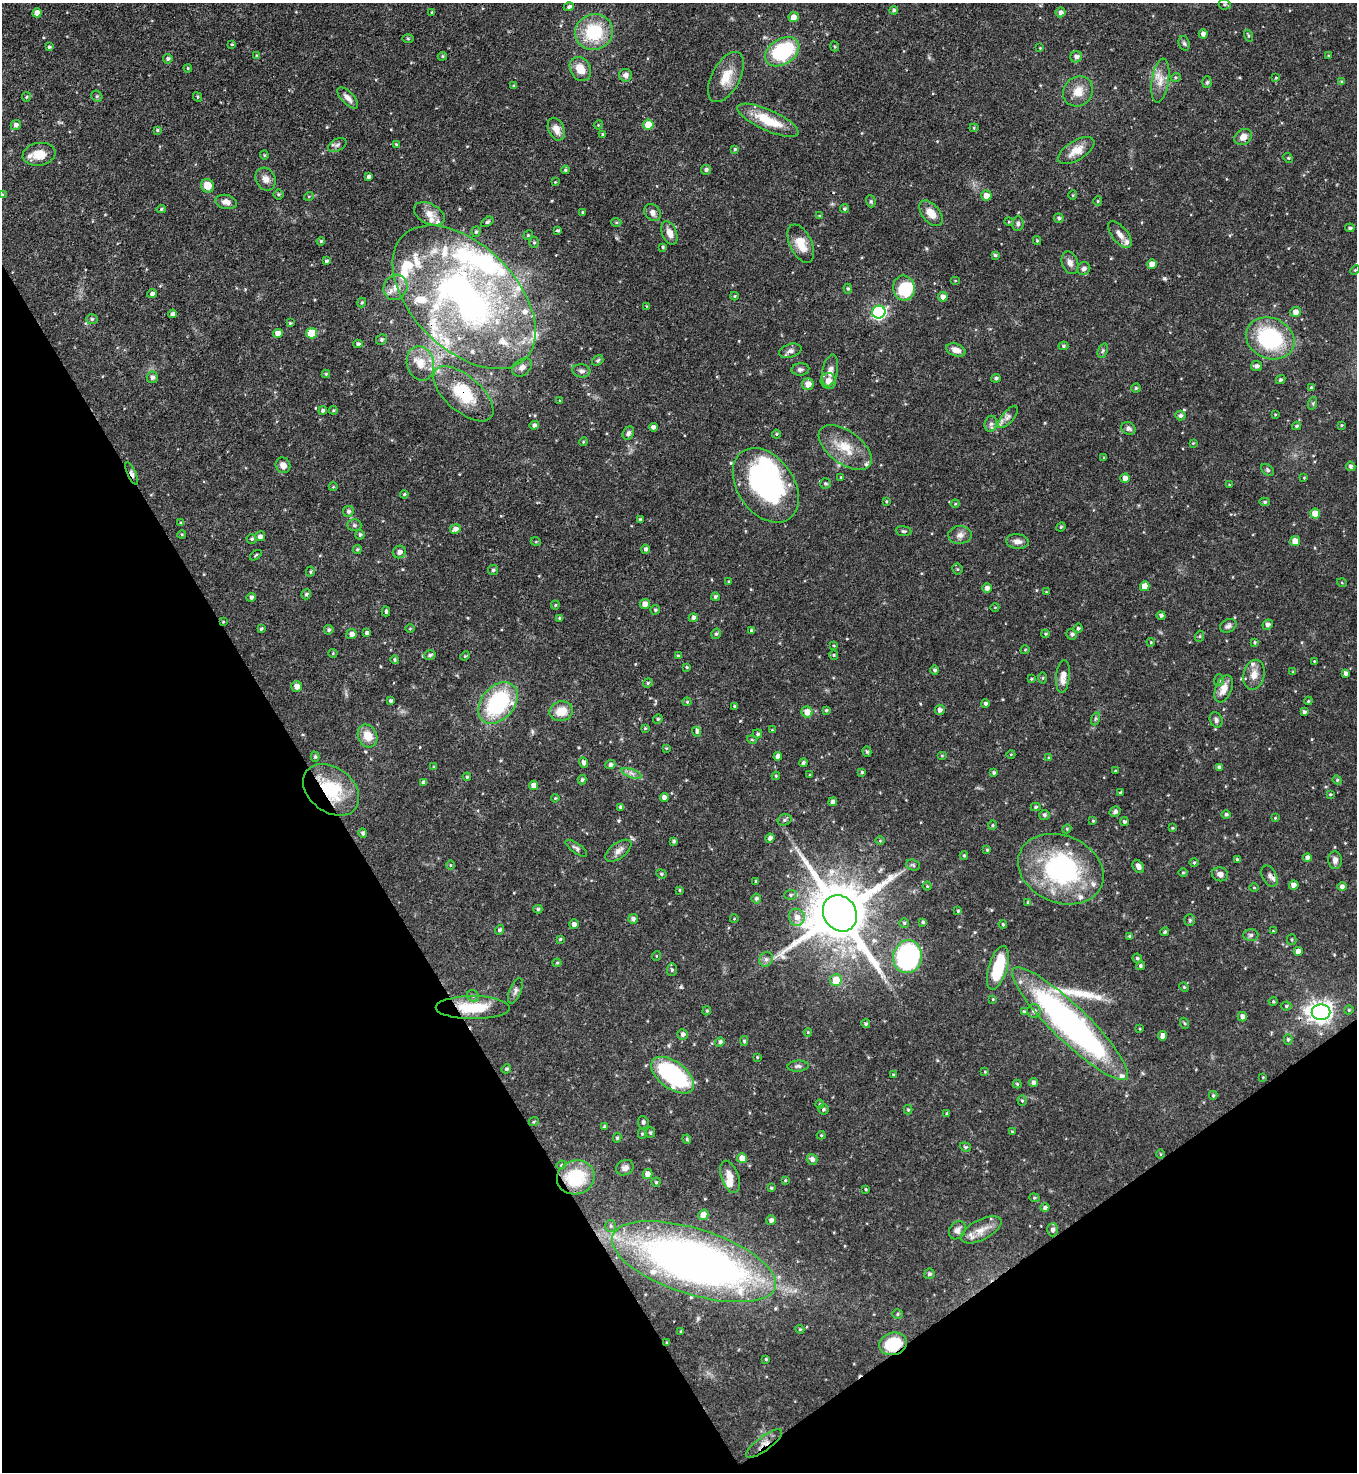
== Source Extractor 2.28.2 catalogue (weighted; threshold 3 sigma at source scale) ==
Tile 14 of 4 x 4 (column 2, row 4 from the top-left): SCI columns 1653-3007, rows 3-1472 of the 5875 x 5882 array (HDU 1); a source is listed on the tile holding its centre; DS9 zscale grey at full resolution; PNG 1359 x 1474 px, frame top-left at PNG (2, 3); each listed source drawn as its Kron ellipse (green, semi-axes under 4 px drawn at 4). Shown black and unused: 30% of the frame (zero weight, under 3 of 4 exposures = <1% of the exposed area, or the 3 px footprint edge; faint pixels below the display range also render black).
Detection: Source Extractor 2.28.2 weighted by HDU 2 'WHT'; one run over the whole footprint, this tile lists its part. Background 0.0619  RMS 0.0035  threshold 0.0158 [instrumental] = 3 sigma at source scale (4.5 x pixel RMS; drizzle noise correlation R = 1.50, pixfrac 1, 0.05/0.05 arcsec/px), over >= 5 px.
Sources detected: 480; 3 inside a brighter object's white glare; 2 cosmic-ray / hot-pixel residue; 1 long thin detection or spike segment (spike, bleed or trail) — neither listed nor drawn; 33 inside a brighter listed object's ellipse — not listed separately; the other 441 listed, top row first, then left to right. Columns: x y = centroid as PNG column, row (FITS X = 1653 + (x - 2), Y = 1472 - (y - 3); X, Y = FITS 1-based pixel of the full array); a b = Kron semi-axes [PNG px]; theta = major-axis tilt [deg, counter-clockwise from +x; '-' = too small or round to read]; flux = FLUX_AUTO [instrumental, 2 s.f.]
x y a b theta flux
1225 4 6 5 - 0.61
569 7 5 4 - 0.84
894 10 4 4 - 0.58
432 12 4 3 - 0.35
1060 12 5 5 - 1.2
37 13 4 4 - 1.9
794 17 5 5 - 3
594 32 19 18 - 19
1203 34 4 4 - 1.6
1248 36 6 4 -72 0.51
408 38 6 4 -1 0.37
1184 43 7 5 -71 0.71
232 44 4 3 - 0.34
835 46 5 4 - 0.43
49 47 3 3 - 0.51
1040 48 4 4 - 0.28
782 52 18 12 33 30
257 56 4 4 - 0.54
442 56 4 4 - 0.45
1329 56 4 3 - 0.34
1076 57 6 5 - 1.4
168 59 5 4 - 0.73
188 68 4 4 - 0.43
580 69 13 10 -59 5.6
626 75 6 6 - 1.5
726 77 27 14 62 7.1
1176 77 5 3 - 0.38
1276 78 4 3 - 0.38
1160 81 22 8 81 3.9
1207 82 6 5 - 0.54
1342 82 4 4 - 0.48
514 86 4 4 - 0.59
1078 91 16 14 49 4.9
97 96 6 5 - 0.57
26 97 5 4 - 0.45
198 97 5 4 - 0.41
348 98 13 6 -46 2.1
768 120 33 10 -24 12
16 125 5 5 - 1.2
598 125 4 3 - 0.3
648 125 5 5 - 6.3
974 128 4 4 - 0.37
556 129 12 8 -66 2.8
157 130 4 3 - 0.47
603 134 3 3 - 0.39
1243 137 9 7 36 2.8
396 144 3 3 - 0.34
337 145 10 6 27 1.1
735 149 4 4 - 0.51
1076 151 20 10 31 4.6
39 154 16 11 10 5.5
264 155 4 4 - 0.35
1288 158 5 4 - 0.4
565 170 4 4 - 0.41
706 170 5 5 - 0.89
369 177 4 4 - 0.9
265 179 12 9 -63 2.2
555 182 3 3 - 0.25
207 186 7 6 - 4.6
2 194 3 3 - 0.4
278 194 5 5 - 0.55
1073 195 5 3 - 0.29
309 196 5 3 - 0.37
986 196 5 5 - 3
871 201 6 5 - 0.58
1098 201 5 4 - 0.42
226 202 11 7 -13 2
161 209 5 4 - 0.46
844 209 4 4 - 0.66
583 212 4 4 - 0.48
652 212 9 7 -51 1.6
931 213 15 8 -51 4.3
429 214 16 10 -28 3.2
819 216 4 4 - 0.37
1059 218 5 5 - 0.75
487 222 7 4 30 0.61
616 222 5 3 - 0.37
1009 222 5 3 - 0.3
1018 224 7 5 85 0.87
1350 228 5 4 - 0.61
558 230 3 3 - 0.57
476 232 5 4 - 0.53
669 233 12 7 -70 2.4
1120 234 16 7 -51 2.5
528 235 5 4 - 0.38
321 241 4 4 - 0.54
1037 241 4 4 - 0.36
534 242 5 5 - 0.53
801 244 20 11 -64 5.7
663 247 4 3 - 0.5
995 255 4 4 - 0.55
326 261 4 4 - 0.76
1070 263 12 8 -70 1.9
1152 264 5 4 - 2.8
1084 269 7 6 - 1.1
1355 270 5 3 - 0.36
955 280 5 3 - 0.29
395 287 13 11 59 3.5
904 288 12 11 - 13
848 289 5 4 - 0.53
152 294 5 4 - 1.1
734 296 4 4 - 0.4
464 297 87 52 -45 160
943 297 5 5 - 1.7
362 303 5 4 - 0.55
646 306 4 2 - 0.22
879 312 6 6 - 68
1295 312 5 5 - 2.1
173 314 4 4 - 1.1
92 319 6 5 - 0.71
290 323 4 4 - 0.4
278 333 5 4 - 3
311 333 5 5 - 10
1270 338 25 20 -24 33
381 340 5 5 - 0.78
358 344 4 4 - 0.85
1063 346 5 4 - 0.58
956 350 10 6 -19 2.5
790 351 11 6 17 1.2
1103 351 8 4 70 0.61
598 361 6 4 38 0.58
420 363 17 13 -76 6.1
1257 366 5 5 - 1.2
522 367 11 7 38 2
800 369 9 6 4 1
581 371 9 6 -7 1.1
830 371 16 7 79 2.7
326 374 4 4 - 0.4
152 377 6 5 - 1.1
996 378 4 4 - 0.66
1281 380 5 4 - 0.57
828 381 8 7 - 3
808 384 6 5 - 2.7
1311 387 3 3 - 0.4
1136 388 4 4 - 0.49
463 394 36 18 -41 15
560 401 4 4 - 0.35
1313 403 6 4 72 0.5
323 410 4 3 - 0.76
333 410 4 3 - 0.44
1275 414 4 3 - 0.34
1180 415 5 5 - 0.92
1008 417 14 6 49 1.6
991 424 8 6 78 1.1
534 425 5 4 - 1.1
1341 425 4 3 - 0.38
1296 426 4 3 - 0.59
653 427 4 4 - 1.2
1128 428 7 6 - 1.1
628 433 7 5 58 1
776 434 4 4 - 0.42
583 442 4 3 - 0.32
1193 443 3 3 - 0.27
845 447 30 16 -36 9
1104 458 4 3 - 0.36
283 465 8 7 - 2.2
1351 466 5 4 - 0.8
1268 470 7 5 -42 0.67
132 473 12 4 -65 1.1
841 477 4 4 - 0.36
1125 478 5 4 - 1.9
1304 478 3 3 - 0.26
825 483 5 5 - 0.6
766 485 41 28 -55 65
1229 485 4 3 - 0.26
333 487 4 3 - 0.26
404 494 4 3 - 0.47
886 501 4 3 - 0.36
1265 502 5 4 - 0.56
955 504 4 4 - 0.34
348 511 5 5 - 0.85
1315 514 5 5 - 5.1
640 519 3 3 - 0.58
181 523 4 4 - 0.45
354 525 7 6 - 0.73
1061 527 5 4 - 0.44
455 529 5 4 - 1.6
904 531 8 5 -6 0.62
182 534 4 3 - 0.32
360 535 5 4 - 0.73
960 535 12 9 3 2
260 536 5 5 - 1.2
252 539 5 5 - 0.55
1017 541 11 7 -6 2
1295 541 5 5 - 3.9
536 542 5 3 - 0.3
357 549 5 4 - 0.46
645 549 4 4 - 0.87
399 552 6 6 - 1.7
256 555 7 3 36 0.42
957 569 5 5 - 0.48
493 570 5 5 - 0.61
310 572 5 4 - 0.53
729 581 4 4 - 0.4
1342 583 5 3 - 0.3
1145 586 5 5 - 3.6
987 588 5 5 - 1.4
1046 592 4 3 - 0.28
306 594 5 4 - 0.68
251 597 5 4 - 0.95
715 597 4 4 - 0.73
645 604 5 4 - 2.1
555 605 4 4 - 0.36
995 607 4 3 - 0.25
655 610 5 4 - 0.62
386 611 5 3 - 0.53
1161 615 4 4 - 0.86
559 618 3 3 - 0.37
693 618 5 4 - 1.1
223 622 4 4 - 0.31
1268 625 5 5 - 1.2
1228 626 9 6 27 1
1078 628 5 4 - 0.67
261 629 4 3 - 0.56
410 629 5 3 - 0.29
329 630 5 5 - 0.63
751 630 4 3 - 0.59
367 633 4 3 - 0.98
351 634 5 5 - 1.7
716 634 5 4 - 0.6
1046 634 4 3 - 0.41
1072 634 5 5 - 0.84
1200 636 5 3 - 0.41
1151 642 4 4 - 0.31
1255 642 4 4 - 0.39
834 645 4 3 - 0.33
1025 650 4 3 - 0.27
333 653 4 4 - 0.38
430 655 6 4 18 0.78
834 655 5 4 - 0.43
465 656 5 4 - 0.38
678 656 4 3 - 0.52
395 660 4 4 - 0.6
1314 661 4 3 - 0.3
687 667 4 4 - 0.37
935 670 4 4 - 0.75
1293 672 4 3 - 0.29
1346 673 4 4 - 1
1254 675 15 10 77 3.3
1063 676 16 7 84 3
1043 678 5 3 - 0.36
1031 679 4 3 - 0.36
1219 680 6 5 - 0.61
648 683 5 4 - 0.51
297 686 5 5 - 2.4
1224 689 14 8 68 3.9
391 701 4 4 - 0.72
1308 701 4 3 - 0.34
687 702 4 4 - 0.36
498 703 23 16 50 36
985 703 4 4 - 0.81
735 706 3 3 - 0.52
826 710 4 3 - 0.48
940 710 5 5 - 1.3
561 711 12 10 14 5.9
807 712 5 5 - 3.4
1304 712 4 3 - 0.91
658 719 5 4 - 0.5
1095 719 7 4 71 0.58
1216 720 8 6 -69 1.1
645 728 4 3 - 0.34
772 730 4 4 - 0.31
697 732 5 4 - 0.7
758 734 4 4 - 0.58
368 736 12 9 -64 5.2
752 740 5 3 - 0.33
666 748 4 3 - 0.32
867 752 5 4 - 0.6
1011 754 4 3 - 0.29
942 755 5 3 - 0.36
778 756 4 4 - 2.2
315 757 5 4 - 0.57
1049 758 4 4 - 0.47
584 763 5 4 - 1.2
803 763 4 4 - 0.76
610 765 5 4 - 1.1
434 767 4 4 - 0.41
1219 767 4 4 - 0.61
1115 771 3 2 - 0.27
862 772 4 4 - 0.54
632 773 10 3 -21 1
994 773 4 3 - 0.8
810 775 3 3 - 0.3
776 776 4 4 - 0.37
467 777 4 4 - 0.5
582 780 5 4 - 0.62
1337 780 5 4 - 0.46
424 782 4 4 - 1
533 785 4 4 - 1.9
331 790 31 22 -38 20
1120 793 4 3 - 0.36
1330 794 3 3 - 0.36
664 797 4 4 - 1.9
555 798 4 3 - 0.36
833 802 4 4 - 1.2
621 807 4 3 - 0.8
1036 807 5 4 - 0.55
1115 811 6 5 - 0.88
1226 814 5 4 - 0.69
1044 815 5 5 - 0.71
1275 818 4 3 - 0.31
784 820 7 5 17 0.84
1093 821 4 4 - 0.33
1124 822 4 4 - 0.7
992 825 5 3 - 0.34
1172 828 3 3 - 0.32
1067 829 4 4 - 0.43
363 833 4 4 - 0.82
770 838 5 4 - 1.2
674 841 3 3 - 0.6
880 841 5 3 - 0.33
576 848 13 5 -36 0.96
987 850 4 3 - 0.41
618 851 15 7 37 2.1
964 855 4 3 - 0.39
1307 857 4 4 - 1.1
1237 860 4 3 - 0.69
1335 860 9 6 -85 1.5
1194 863 5 3 - 0.39
450 865 5 3 - 0.32
913 865 7 5 -18 0.7
1138 867 7 5 -57 1.7
1061 869 44 33 -23 53
1183 873 5 3 - 0.37
661 874 5 4 - 0.44
1220 874 8 7 - 1.8
1270 876 11 7 -64 1.4
756 881 3 3 - 0.42
1294 885 4 4 - 2.6
927 886 4 4 - 0.42
1342 887 5 4 - 1
1254 888 5 3 - 0.28
679 890 4 3 - 0.36
790 895 6 5 - 0.69
756 898 5 4 - 0.81
1028 902 4 4 - 0.36
538 909 4 4 - 0.58
958 911 3 3 - 0.41
840 913 19 16 -57 3100
797 917 8 8 - 2.5
633 919 5 5 - 1.1
734 919 4 3 - 0.23
1190 920 6 5 - 0.52
923 922 3 3 - 0.68
904 923 5 5 - 0.53
574 924 5 4 - 1.6
1003 924 4 3 - 0.37
499 930 5 4 - 0.79
1273 931 3 3 - 0.24
1165 932 4 4 - 0.63
1251 935 7 5 2 0.8
1130 936 4 3 - 0.5
560 939 4 4 - 0.41
1292 939 5 4 - 0.51
1298 951 4 4 - 2.4
656 956 5 3 - 0.29
908 957 16 14 75 55
1137 958 5 4 - 0.59
766 959 7 6 - 1.2
557 963 4 4 - 0.36
1140 966 4 4 - 0.69
998 968 22 9 73 15
672 970 6 5 - 0.66
836 980 6 6 - 6.2
1184 987 5 4 - 0.37
515 991 13 6 67 1.3
473 996 6 5 - 0.72
993 999 3 3 - 0.31
1273 1001 4 4 - 0.4
1286 1006 5 4 - 0.51
473 1008 37 11 0 13
1349 1010 5 4 - 0.39
707 1011 5 4 - 0.47
1034 1011 7 7 - 1.3
1024 1012 4 4 - 0.62
1321 1012 9 7 0 240
1242 1017 5 4 - 1.5
1184 1023 6 3 -70 0.41
866 1024 4 4 - 0.7
1070 1024 78 18 -44 130
1140 1029 4 3 - 0.31
808 1032 4 3 - 0.34
683 1034 5 5 - 1
1162 1036 5 4 - 2
1288 1039 5 4 - 0.56
744 1041 5 4 - 0.53
720 1042 5 4 - 0.84
757 1057 3 3 - 0.31
798 1066 10 5 4 0.99
506 1069 5 4 - 0.54
985 1072 4 4 - 0.34
673 1075 25 13 -37 41
893 1075 4 4 - 0.49
1263 1077 3 2 - 0.25
1034 1083 4 4 - 1.3
1017 1084 4 4 - 0.45
1213 1095 4 3 - 0.46
1022 1101 5 4 - 0.48
820 1104 4 4 - 0.38
823 1109 5 5 - 0.66
908 1110 5 4 - 0.44
947 1114 3 3 - 0.71
534 1121 5 3 - 0.34
643 1122 6 5 - 0.87
604 1126 4 4 - 0.51
650 1132 5 5 - 0.51
1012 1132 4 3 - 0.43
642 1134 5 4 - 0.45
821 1135 4 4 - 0.36
617 1138 4 4 - 0.55
687 1139 4 4 - 0.42
965 1147 6 4 -21 0.49
1160 1154 5 3 - 0.28
742 1158 5 5 - 2.9
812 1159 5 5 - 1.2
561 1165 5 4 - 0.45
625 1168 9 7 23 1.6
647 1174 5 5 - 2.5
576 1177 19 16 19 17
730 1177 17 8 -70 3.1
785 1180 4 3 - 0.34
656 1182 4 4 - 0.45
771 1188 3 3 - 0.41
866 1189 3 3 - 0.39
1034 1198 5 4 - 0.46
1045 1208 4 4 - 1
703 1215 5 5 - 3
771 1220 5 5 - 1.2
611 1226 6 5 - 0.76
957 1230 10 7 57 1.6
981 1230 22 10 28 4.1
1053 1230 6 5 - 1.3
694 1262 85 32 -18 280
929 1274 5 5 - 0.8
897 1314 5 5 - 0.46
800 1329 4 4 - 0.39
681 1331 3 3 - 0.33
667 1343 3 3 - 0.45
893 1344 14 11 17 13
766 1359 3 3 - 0.41
764 1444 22 7 37 2.9
Overlapping masked pixels (flux is a lower limit): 14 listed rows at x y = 1243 137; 464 297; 463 394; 132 473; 223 622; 331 790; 1270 876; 473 1008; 1321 1012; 576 1177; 694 1262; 667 1343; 893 1344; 764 1444
Isophote crosses this tile's border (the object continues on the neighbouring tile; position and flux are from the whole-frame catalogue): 1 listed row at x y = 2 194